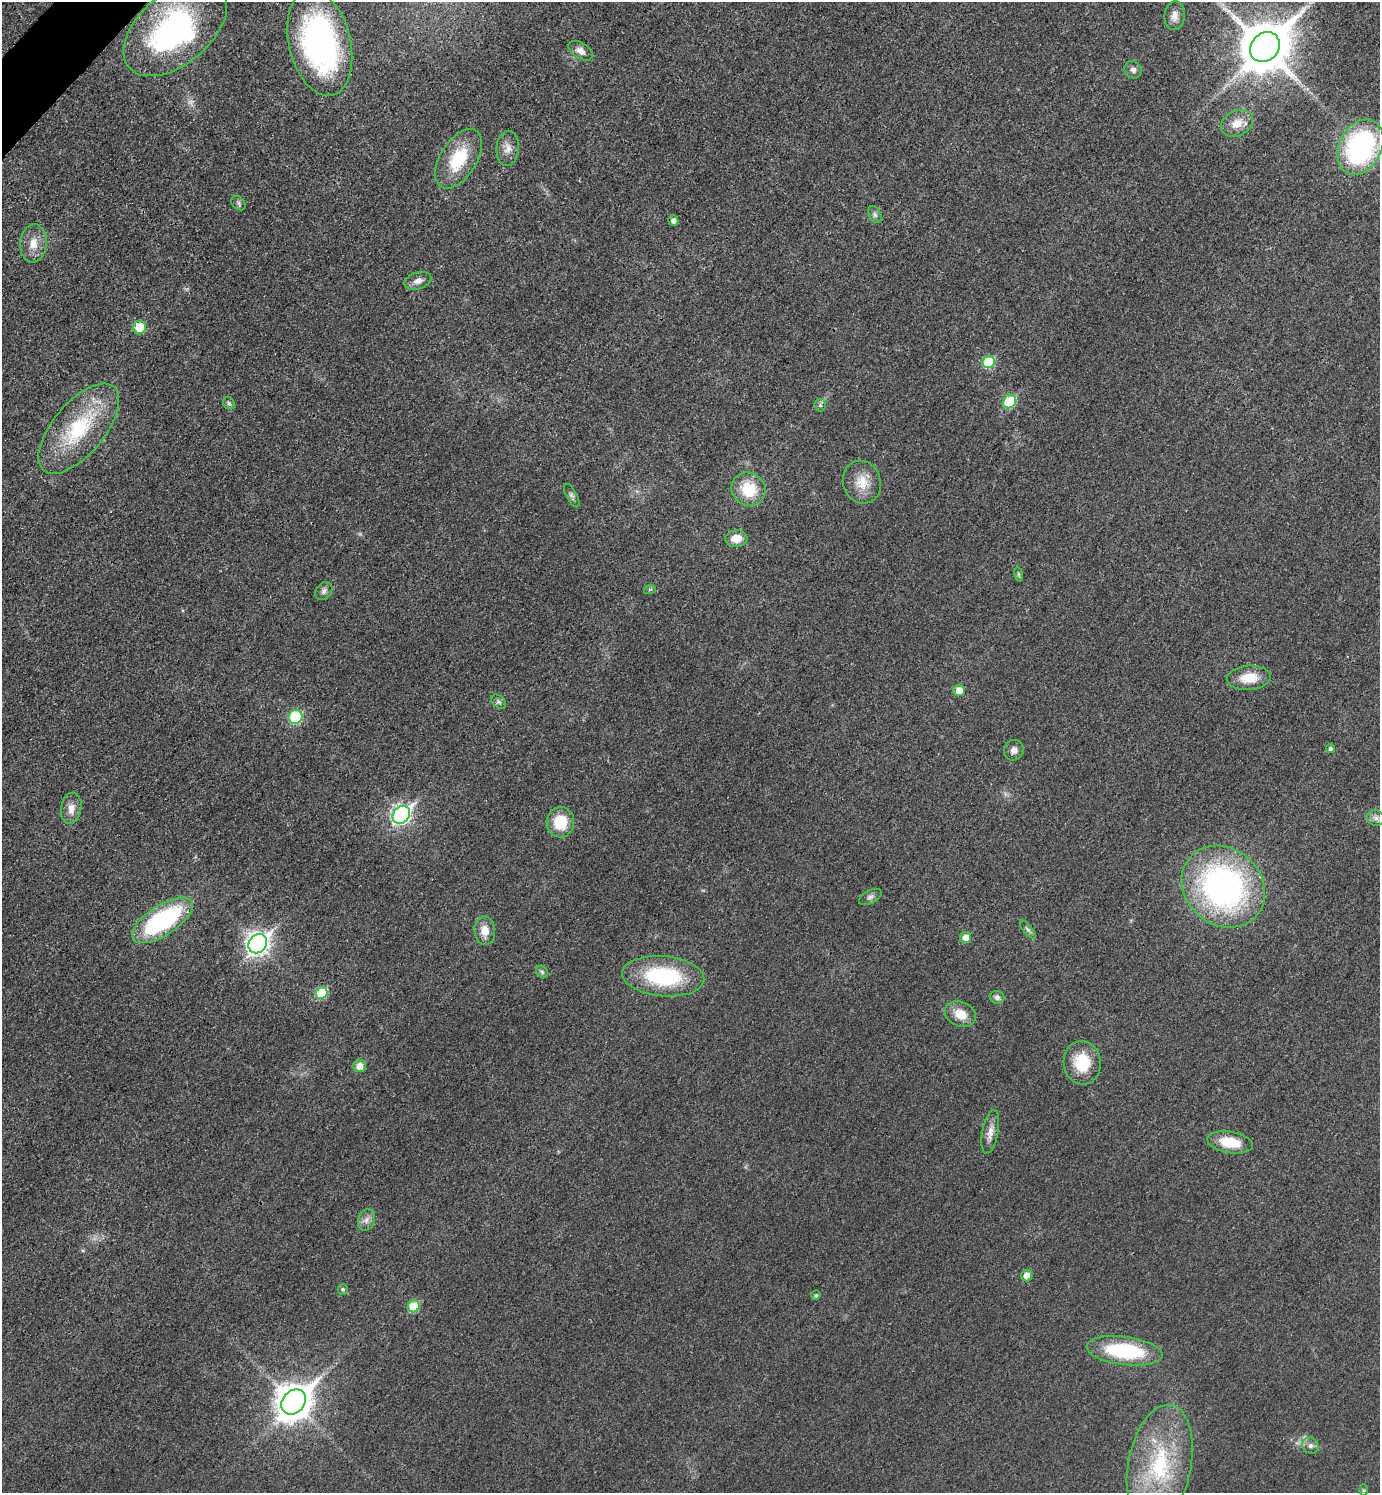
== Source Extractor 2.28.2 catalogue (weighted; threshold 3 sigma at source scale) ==
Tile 11 of 4 x 4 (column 3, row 3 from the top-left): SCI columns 2932-4309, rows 1514-3004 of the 6010 x 6009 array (HDU 1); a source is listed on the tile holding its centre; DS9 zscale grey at full resolution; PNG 1382 x 1495 px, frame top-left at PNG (2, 2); each listed source drawn as its Kron ellipse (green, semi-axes under 4 px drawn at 4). Shown black and unused: <1% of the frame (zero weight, under 3 of 4 exposures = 2% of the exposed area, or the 3 px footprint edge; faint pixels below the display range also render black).
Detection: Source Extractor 2.28.2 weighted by HDU 2 'WHT'; one run over the whole footprint, this tile lists its part. Background 0.0177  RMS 0.0055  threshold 0.0248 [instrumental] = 3 sigma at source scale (4.5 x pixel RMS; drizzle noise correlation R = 1.50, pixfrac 1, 0.05/0.05 arcsec/px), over >= 5 px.
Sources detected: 65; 1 inside a brighter object's white glare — neither listed nor drawn; the other 64 listed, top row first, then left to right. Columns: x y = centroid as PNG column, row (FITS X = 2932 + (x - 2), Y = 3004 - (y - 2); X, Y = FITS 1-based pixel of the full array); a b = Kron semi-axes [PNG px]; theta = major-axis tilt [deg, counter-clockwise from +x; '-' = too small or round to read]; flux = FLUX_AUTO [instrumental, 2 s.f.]
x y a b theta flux
1175 16 14 10 83 3.8
175 29 60 35 40 120
320 43 54 31 -77 140
1265 47 16 13 45 2800
581 51 13 8 -34 3.6
1133 70 9 8 - 2.3
1237 123 17 12 26 7.4
1360 147 29 21 63 100
508 148 17 11 84 4.8
459 159 33 18 58 25
239 203 8 6 -44 1.3
875 215 9 5 -62 1.6
673 220 5 5 - 2.6
33 243 19 13 85 7.9
418 281 14 8 18 3.5
139 327 7 6 - 16
989 362 6 6 - 27
1009 402 7 6 - 28
229 403 7 5 -47 1.1
820 405 6 5 - 1.1
79 429 55 26 50 47
862 482 22 18 -70 11
749 489 17 16 - 18
572 496 13 5 -61 1.6
736 539 11 8 4 7.2
1019 574 7 4 -81 0.81
650 589 6 4 18 0.72
324 591 10 7 50 2.2
1249 678 22 12 4 12
959 690 5 5 - 6.5
499 702 8 5 -42 1.5
296 717 7 6 - 43
1330 748 5 4 - 1.1
1014 750 10 9 - 3.3
71 808 16 10 81 5
401 815 9 8 - 190
1376 818 9 7 -22 2.2
560 822 15 14 - 16
1223 887 44 38 -41 170
870 897 12 6 27 2
162 920 35 15 33 74
1028 930 11 4 -49 1.4
485 931 14 10 -86 6.7
966 937 5 5 - 4.3
258 944 10 8 47 320
542 972 7 5 -43 1.1
663 976 41 20 -5 51
321 993 6 5 - 24
997 997 7 6 - 1.7
960 1014 16 12 -24 8.9
1082 1063 22 18 -82 20
360 1066 6 6 - 5.4
990 1132 22 8 80 4.6
1230 1142 23 10 -9 15
366 1220 11 8 69 3.1
1027 1276 6 5 - 6.1
343 1289 5 5 - 1.1
816 1295 5 4 - 0.93
414 1306 6 6 - 21
1124 1351 38 14 -7 46
294 1402 14 11 47 1100
1310 1446 8 7 - 2.2
1160 1465 61 31 79 60
1363 1490 6 4 -90 0.63